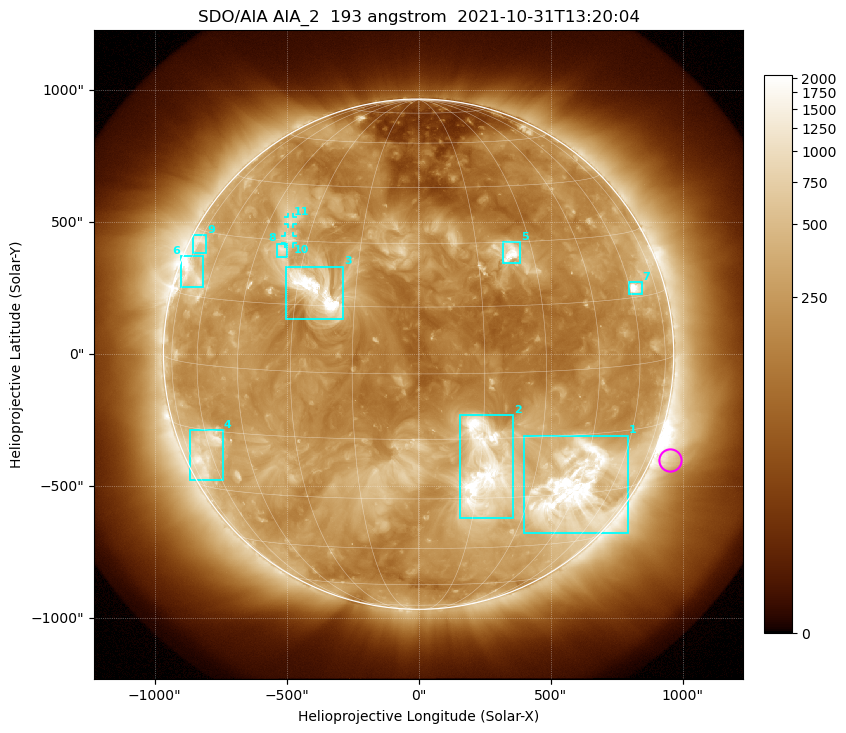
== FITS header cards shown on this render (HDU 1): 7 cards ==
TELESCOP= 'SDO/AIA '           / For AIA: SDO/AIA
INSTRUME= 'AIA_2   '           / For AIA: AIA_ATA1, AIA_ATA2, AIA_ATA3 or AIA_AT
WAVELNTH=                  193 / [angstrom] Wavelength
WAVEUNIT= 'angstrom'           / Wavelength unit: angstrom
DATE-OBS= '2021-10-31T13:20:04.843' / [ISO] Date when observation started; ISO 8
CTYPE1  = 'HPLN-TAN'           / CTYPE1: HPLN
CTYPE2  = 'HPLT-TAN'           / CTYPE2: HPLT

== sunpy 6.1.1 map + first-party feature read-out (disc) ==
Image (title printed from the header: SDO/AIA AIA_2  193 angstrom  2021-10-31T13:20:04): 1024 x 1024 px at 2.4 arcsec/px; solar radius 967 arcsec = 403 px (full disc in frame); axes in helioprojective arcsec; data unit not stated in the header (colour bar unlabelled)
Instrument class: DISC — disc imager (sunpy class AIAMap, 193 A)
Bright regions (active regions / flare kernels): reference = the median radial profile (limb darkening/brightening removed); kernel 9 px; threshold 5 sigma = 517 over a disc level ~220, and >= 1.15x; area >= 12 px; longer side >= 10 px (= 24 arcsec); searched inside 0.97 R_sun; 11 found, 11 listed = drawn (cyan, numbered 1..; 2 of them under ~33 arcsec drawn as corner ticks so the feature stays visible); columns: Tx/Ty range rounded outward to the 5 arcsec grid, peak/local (2 s.f.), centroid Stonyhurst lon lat
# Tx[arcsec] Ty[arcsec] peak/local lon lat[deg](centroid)
1 400..795 -680..-310 13 +43 -28
2 155..360 -620..-230 13 +16 -23
3 -505..-285 135..330 16 -25 +18
4 -870..-740 -480..-285 5.4 -63 -21
5 320..385 345..425 8.7 +24 +27
6 -900..-815 255..375 7.9 -70 +20
7 795..845 225..275 11 +62 +17
8 -535..-495 370..420 4.9 -37 +28
9 -855..-805 385..450 4.1 -74 +27
10 -510..-475 420..450 3.7 -36 +30
11 -495..-475 495..520 3.3 -38 +35
Off-limb structures (1.02-1.3 R_sun): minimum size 162 px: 8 found; the strongest spans PA ~215..270 deg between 1.02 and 1.3 R_sun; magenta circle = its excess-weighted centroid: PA ~245 deg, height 1.07 R_sun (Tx ~955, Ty ~-400 arcsec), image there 2.5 x the reference